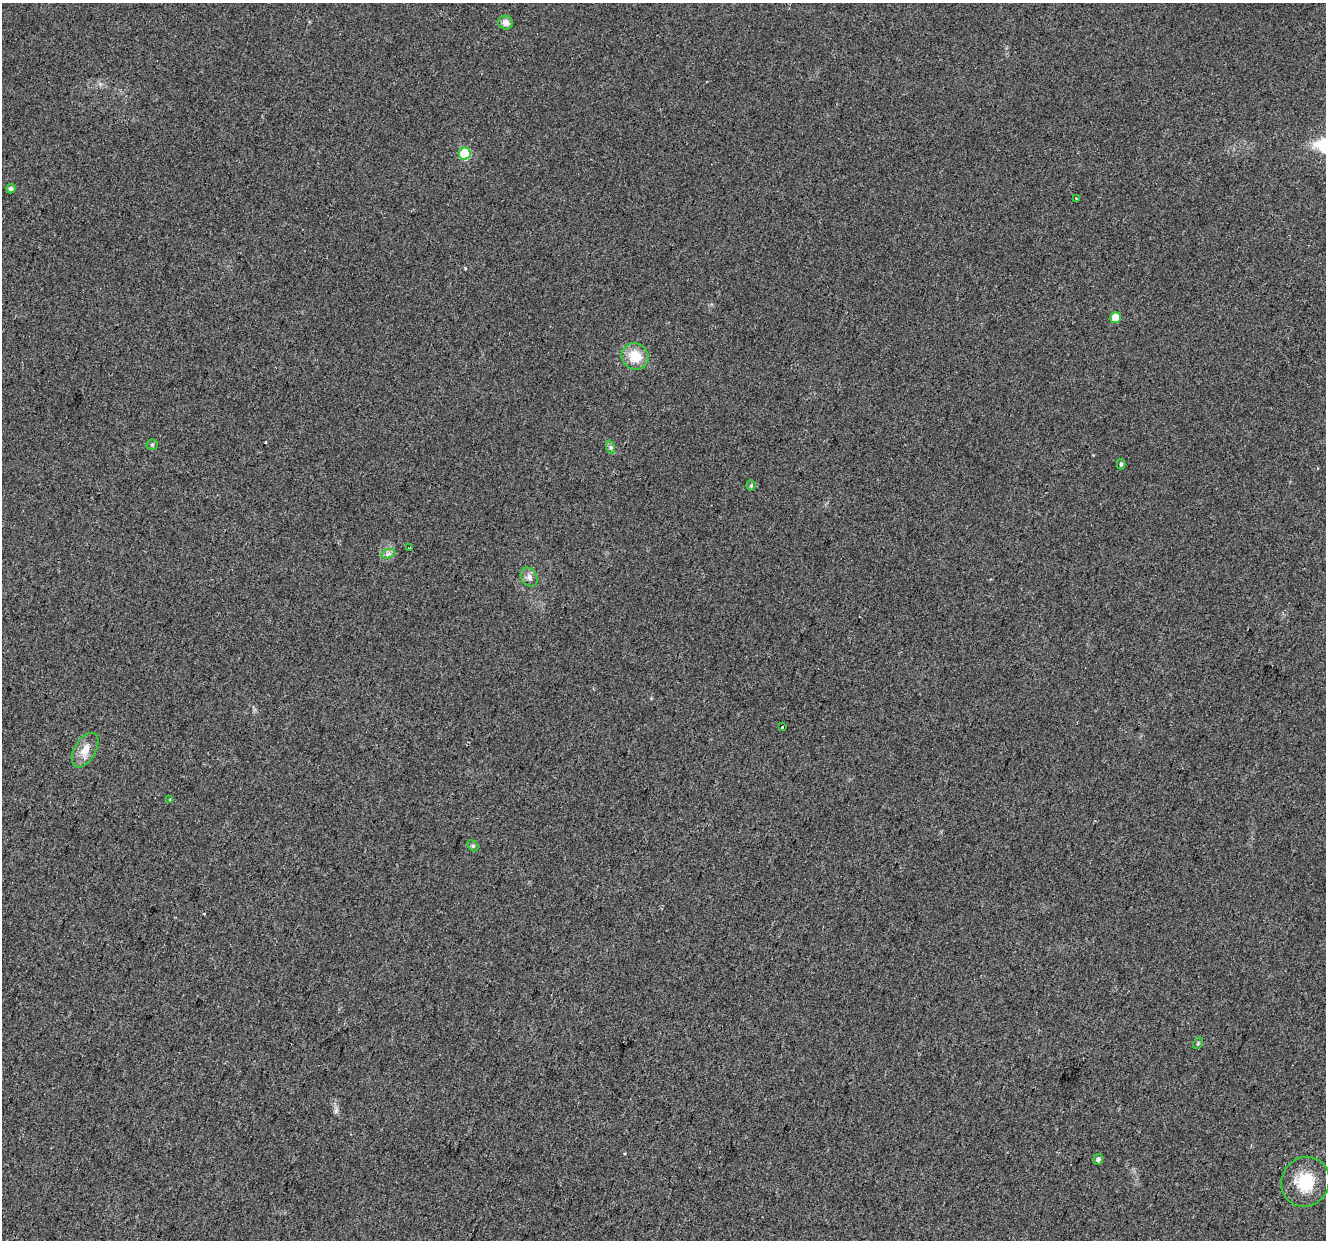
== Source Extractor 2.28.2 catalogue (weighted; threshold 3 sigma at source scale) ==
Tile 7 of 4 x 4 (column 3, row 2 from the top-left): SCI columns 2684-4007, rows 2811-4048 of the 5424 x 5592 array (HDU 1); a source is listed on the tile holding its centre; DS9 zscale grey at full resolution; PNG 1328 x 1242 px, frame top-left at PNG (2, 3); each listed source drawn as its Kron ellipse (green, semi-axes under 4 px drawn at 4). Shown black and unused: <1% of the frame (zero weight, under 2 of 3 exposures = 3% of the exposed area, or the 3 px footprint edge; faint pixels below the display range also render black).
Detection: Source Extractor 2.28.2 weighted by HDU 2 'WHT'; one run over the whole footprint, this tile lists its part. Background 0.0309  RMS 0.0073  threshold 0.0328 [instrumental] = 3 sigma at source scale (4.5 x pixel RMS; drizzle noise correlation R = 1.50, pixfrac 1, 0.0396/0.0396 arcsec/px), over >= 5 px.
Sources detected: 22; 2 cosmic-ray / hot-pixel residue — neither listed nor drawn; the other 20 listed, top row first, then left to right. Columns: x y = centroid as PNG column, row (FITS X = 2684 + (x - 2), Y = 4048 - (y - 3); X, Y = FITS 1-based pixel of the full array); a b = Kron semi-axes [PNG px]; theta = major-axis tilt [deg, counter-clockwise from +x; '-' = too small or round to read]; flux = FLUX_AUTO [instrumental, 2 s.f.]
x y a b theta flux
506 23 7 7 - 4.1
465 154 6 6 - 28
11 189 5 4 - 2.1
1076 198 3 3 - 2.8
1115 318 5 5 - 13
635 356 14 13 - 16
152 445 5 5 - 1.1
610 447 7 4 -72 1.4
1121 464 5 4 - 1.1
751 486 5 4 - 0.99
409 548 3 2 - 0.62
388 554 7 4 19 1.9
529 577 10 7 -57 3.2
782 727 3 2 - 2.4
85 750 19 10 59 8.8
170 799 3 3 - 3.5
473 846 6 4 -46 1.2
1198 1043 6 4 57 0.84
1098 1159 5 4 - 2.1
1305 1182 25 23 57 25